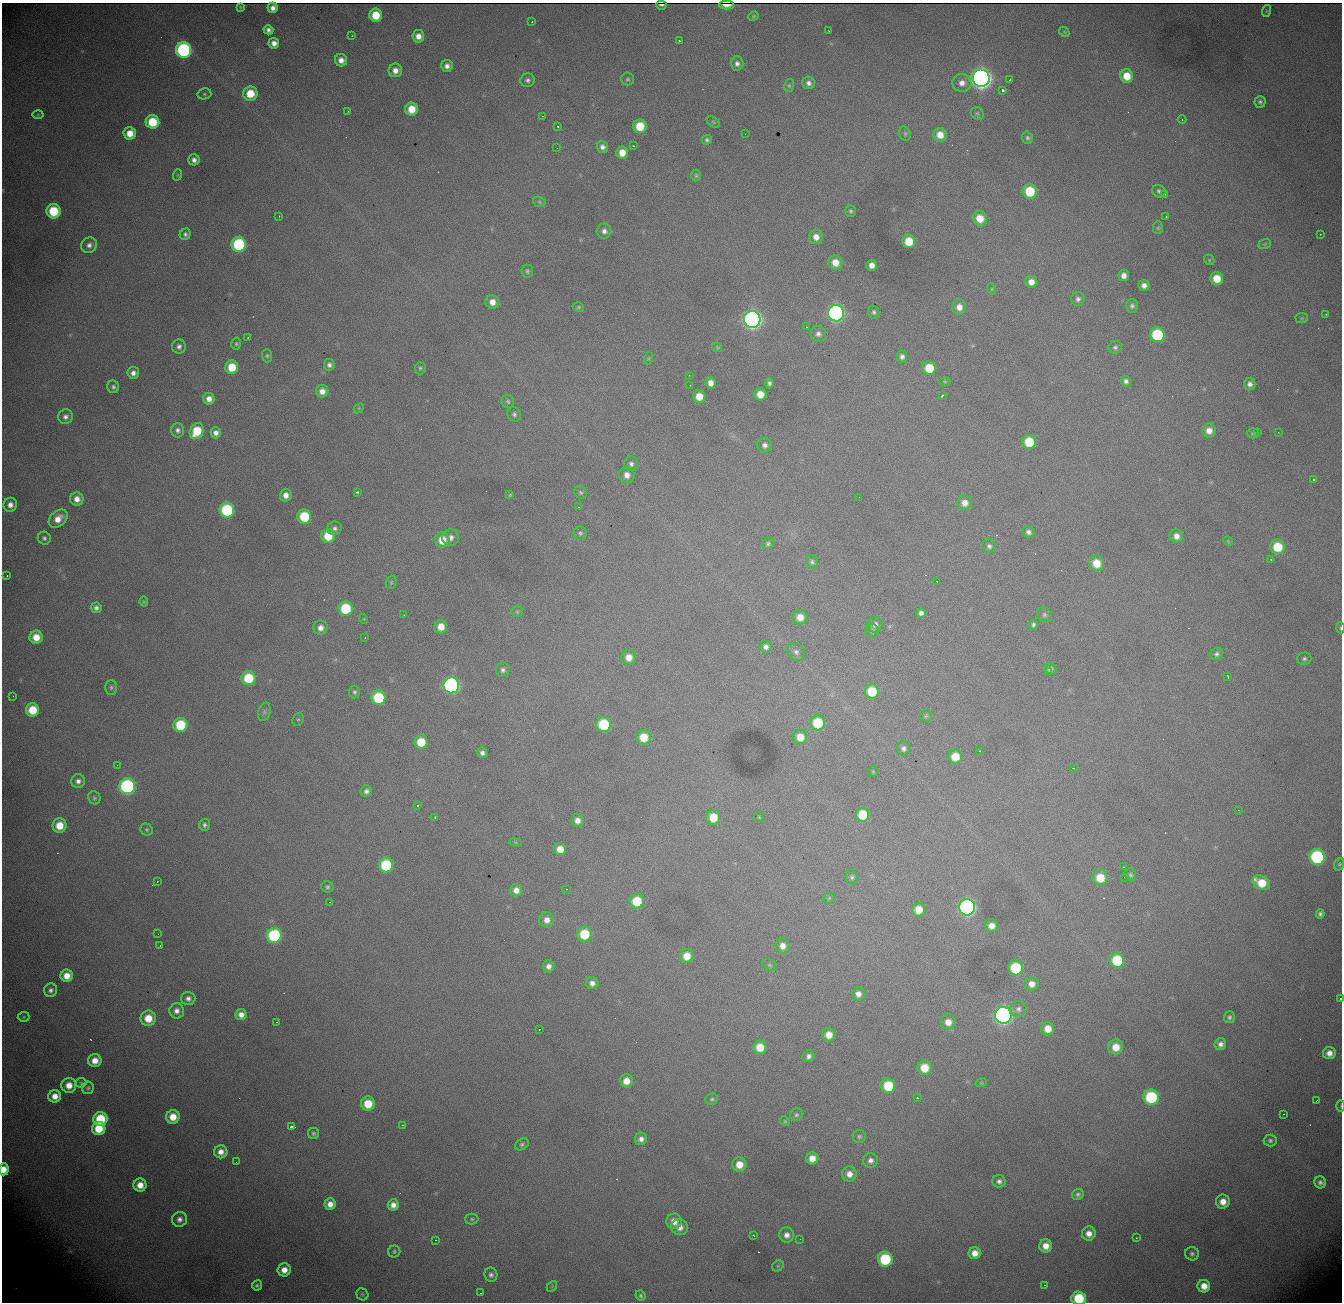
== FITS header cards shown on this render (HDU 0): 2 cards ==
NAXIS1  = 1340
NAXIS2  = 1300

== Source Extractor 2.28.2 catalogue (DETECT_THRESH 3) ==
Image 1340 x 1300 px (HDU 0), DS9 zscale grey, 1 PNG px = 1 image px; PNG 1344 x 1304 px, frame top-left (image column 1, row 1300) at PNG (2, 3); each listed source drawn as its Kron ellipse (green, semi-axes under 4 px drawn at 4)
Background 1520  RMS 19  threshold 57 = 3 sigma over >= 5 px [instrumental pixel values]
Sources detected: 356; all 356 listed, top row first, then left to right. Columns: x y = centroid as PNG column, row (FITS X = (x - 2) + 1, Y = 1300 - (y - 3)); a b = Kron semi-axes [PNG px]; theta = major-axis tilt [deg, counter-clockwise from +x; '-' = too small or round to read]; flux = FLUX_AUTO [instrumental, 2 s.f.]
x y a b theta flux
661 5 5 2 - 3.0e+03
727 5 7 3 -1 2.0e+03
240 7 3 2 - 1.1e+03
273 8 5 5 - 5.0e+03
1266 11 6 4 72 1.2e+03
376 15 6 6 - 3.4e+04
753 16 5 4 - 1.6e+03
532 22 3 2 - 1.4e+03
268 30 5 4 - 4.4e+03
829 31 3 2 - 1.3e+03
1064 32 6 4 -45 1.6e+03
352 36 2 2 - 8.8e+02
418 36 6 6 - 1.0e+04
679 41 3 2 - 1.8e+03
274 43 5 5 - 8.5e+03
183 50 8 7 - 2.7e+05
341 60 6 6 - 8.7e+03
737 63 7 6 - 5.5e+03
447 66 6 5 - 6.4e+03
395 70 7 6 - 9.2e+03
1127 76 7 6 - 2.6e+04
981 78 8 8 - 1.1e+06
628 79 6 6 - 2.7e+03
527 80 7 6 - 3.9e+03
1010 80 4 3 - 1.5e+03
809 83 6 6 - 5.4e+03
962 83 9 9 - 9.5e+03
789 86 6 5 - 2.2e+03
1002 90 3 3 - 7.3e+03
204 94 7 5 15 2.4e+03
250 94 7 7 - 3.5e+04
1260 102 6 5 - 3.3e+03
412 109 6 6 - 2.7e+04
348 111 3 2 - 1.1e+03
977 113 7 6 - 2.6e+03
38 115 5 3 - 1.3e+03
542 116 2 2 - 9.5e+02
1182 120 4 3 - 9.0e+02
152 122 7 7 - 5.0e+04
713 122 7 4 -37 1.9e+03
558 126 3 3 - 2.5e+03
640 126 7 6 - 4.2e+04
130 133 6 6 - 1.9e+04
745 134 2 2 - 5.4e+02
905 134 7 5 -76 2.3e+03
940 135 7 6 - 1.7e+04
1027 138 6 5 - 3.2e+03
707 140 5 4 - 2.8e+03
633 146 3 2 - 9.8e+02
602 147 6 5 - 5.7e+03
557 148 3 2 - 1.6e+03
622 153 6 6 - 1.7e+04
194 160 6 5 - 5.6e+03
177 175 6 3 71 1.2e+03
696 175 6 4 90 1.9e+03
1030 191 7 7 - 5.9e+04
1159 191 7 6 - 3.6e+03
1164 195 4 3 - 2.6e+03
539 202 6 5 - 2.1e+03
54 211 7 7 - 6.4e+04
851 211 6 5 - 2.7e+03
279 216 3 2 - 9.7e+02
1166 216 2 2 - 1.2e+03
980 218 7 7 - 2.3e+04
1158 228 6 5 - 2.1e+03
604 231 7 7 - 6.0e+03
185 234 6 5 - 3.1e+03
1320 234 2 2 - 7.6e+02
816 237 7 7 - 9.8e+03
909 241 7 6 - 3.2e+04
239 244 7 7 - 1.4e+05
1265 244 6 5 - 1.9e+03
89 245 8 7 - 6.2e+03
1209 260 6 4 -48 1.6e+03
835 262 7 7 - 1.7e+04
872 265 5 5 - 9.5e+03
527 271 6 6 - 2.7e+03
1124 275 5 5 - 8.2e+03
1217 279 6 6 - 2.6e+04
1031 282 6 6 - 1.1e+04
1144 285 5 5 - 6.6e+03
992 289 6 3 -72 1.2e+03
1078 299 7 7 - 4.6e+03
492 302 7 6 - 1.1e+04
1132 306 7 6 - 3.8e+03
578 307 6 4 -15 2.0e+03
959 307 8 7 - 1.1e+04
874 312 6 5 - 3.1e+03
836 313 8 8 - 4.5e+05
1326 314 2 2 - 8.4e+02
1302 318 6 5 - 1.9e+03
752 319 8 8 - 7.8e+05
806 327 2 2 - 1.3e+03
818 334 8 7 - 5.7e+03
1157 335 7 7 - 9.6e+04
248 337 3 2 - 8.6e+02
236 344 6 4 75 2.3e+03
179 346 7 7 - 5.6e+03
717 347 5 5 - 1.6e+03
1115 347 6 6 - 3.5e+03
267 356 6 5 - 2.4e+03
902 356 6 5 - 4.5e+03
649 358 6 4 71 1.5e+03
329 365 6 5 - 4.3e+03
232 367 7 6 - 3.3e+04
420 368 6 5 - 2.4e+03
929 368 7 6 - 3.6e+04
133 373 6 5 - 6.8e+03
689 375 2 2 - 8.4e+02
1126 381 5 5 - 4.4e+03
945 382 6 4 -1 1.6e+03
710 383 6 5 - 9.6e+03
769 383 5 4 - 3.4e+03
1250 384 6 5 - 6.1e+03
690 385 2 2 - 5.8e+02
113 387 6 6 - 3.6e+03
322 391 6 6 - 9.8e+03
760 394 6 6 - 1.7e+04
699 396 6 6 - 2.0e+04
942 396 4 2 - 1.3e+03
209 399 6 5 - 9.2e+03
508 401 6 6 - 2.8e+03
359 408 6 4 45 1.5e+03
514 414 7 6 - 3.6e+03
65 417 7 7 - 6.1e+03
178 430 7 6 - 4.8e+03
1209 430 7 7 - 1.1e+04
197 431 8 6 61 4.2e+04
1258 432 2 2 - 1.1e+03
1278 432 2 2 - 7.3e+02
216 433 5 5 - 6.6e+03
1253 433 5 5 - 2.4e+03
1029 442 7 7 - 4.4e+04
765 445 7 7 - 5.6e+03
631 464 7 7 - 4.4e+03
627 475 8 7 - 8.4e+03
1313 480 3 2 - 1.5e+03
357 492 3 3 - 5.3e+03
580 492 7 6 - 2.6e+03
286 495 6 6 - 8.7e+03
510 495 4 4 - 1.4e+03
859 497 2 2 - 3.0e+03
77 499 6 6 - 1.0e+04
965 503 7 7 - 1.1e+04
10 505 7 6 - 8.1e+03
578 507 3 3 - 8.5e+02
227 510 7 7 - 1.2e+05
304 517 7 7 - 6.0e+04
58 519 11 7 42 1.4e+04
334 528 7 6 - 4.2e+03
1028 532 6 5 - 5.2e+03
580 533 7 6 - 3.0e+03
328 536 7 6 - 3.5e+04
1176 536 6 6 - 8.4e+03
451 537 8 8 - 7.1e+03
44 538 7 6 - 3.4e+03
442 540 7 7 - 2.3e+04
1228 541 5 4 - 1.2e+03
768 544 6 5 - 2.8e+03
989 546 7 6 - 3.8e+03
1277 547 7 7 - 4.6e+04
1271 560 2 2 - 8.7e+02
812 562 7 5 -57 3.3e+03
1096 563 8 7 - 2.5e+04
7 576 2 2 - 8.2e+02
937 581 3 2 - 1.5e+03
391 582 7 5 70 2.0e+03
144 602 5 4 - 1.4e+03
96 608 5 5 - 4.4e+03
345 608 7 7 - 6.9e+04
517 612 5 5 - 2.1e+03
921 613 5 5 - 5.1e+03
404 615 3 2 - 9.5e+02
1044 615 7 7 - 3.3e+03
800 617 7 7 - 1.5e+04
364 619 5 3 - 1.0e+03
1033 624 5 4 - 3.2e+03
875 625 8 7 - 6.3e+03
441 627 6 6 - 1.6e+04
320 628 7 7 - 8.9e+03
1340 628 5 3 - 1.8e+03
872 631 6 6 - 2.8e+03
36 637 6 6 - 2.0e+04
365 637 2 2 - 9.5e+02
766 647 6 6 - 6.0e+03
796 652 9 8 - 5.9e+03
1217 654 7 5 35 3.8e+03
629 657 7 7 - 1.3e+04
1304 659 7 6 - 3.2e+03
1050 669 7 5 -32 4.5e+03
503 670 7 6 - 4.8e+03
1048 672 3 3 - 2.3e+03
1228 677 3 2 - 2.5e+03
248 678 7 7 - 5.8e+04
451 685 8 8 - 3.6e+05
111 687 7 5 90 2.7e+03
872 691 7 7 - 4.5e+04
354 692 6 5 - 3.0e+03
13 696 2 2 - 5.1e+02
378 698 7 7 - 7.5e+04
32 710 6 6 - 3.8e+04
264 712 9 6 73 3.9e+03
926 716 6 6 - 2.2e+03
298 719 7 5 67 2.2e+03
818 723 7 7 - 6.1e+04
603 724 7 7 - 8.5e+04
180 725 7 7 - 6.6e+04
644 737 7 7 - 2.9e+04
800 737 7 7 - 1.9e+04
421 742 6 6 - 3.6e+04
903 748 7 7 - 4.8e+03
980 751 3 2 - 1.4e+03
482 753 5 5 - 5.0e+03
955 757 7 7 - 2.8e+04
117 765 2 2 - 5.3e+02
1073 768 3 2 - 7.1e+02
873 771 5 4 - 1.5e+03
78 781 7 6 - 5.8e+03
127 786 8 7 - 2.7e+05
366 791 6 5 - 4.8e+03
94 798 7 6 - 2.6e+03
417 805 3 2 - 1.5e+03
1238 810 3 2 - 1.7e+03
862 815 7 6 - 4.5e+04
435 817 3 2 - 1.9e+03
713 817 7 7 - 3.0e+04
759 817 5 4 - 1.4e+03
577 820 6 6 - 8.7e+03
60 825 7 7 - 2.6e+04
204 825 6 5 - 3.6e+03
147 830 6 5 - 2.4e+03
515 842 6 4 -18 1.6e+03
560 849 6 6 - 1.7e+04
1317 857 8 7 - 1.9e+05
1339 864 6 5 - 2.2e+03
386 865 7 7 - 9.2e+04
1123 867 3 3 - 1.3e+03
1130 875 6 5 - 2.8e+03
852 877 7 6 - 3.2e+03
1124 877 2 2 - 8.2e+02
1100 878 7 7 - 3.1e+04
157 882 3 2 - 1.2e+03
1261 883 9 6 -29 3.1e+04
327 887 6 5 - 2.8e+03
567 889 3 2 - 2.0e+03
516 890 6 6 - 9.5e+03
829 898 5 5 - 1.8e+03
637 901 7 7 - 4.7e+04
330 902 3 2 - 2.9e+03
967 907 8 8 - 4.5e+05
918 910 7 6 - 2.3e+04
1320 914 4 4 - 3.5e+03
547 920 7 7 - 9.7e+03
991 926 7 6 - 1.2e+04
158 934 2 2 - 6.3e+02
584 934 7 7 - 5.3e+04
274 935 7 7 - 1.5e+05
160 946 3 2 - 1.1e+03
783 946 7 7 - 1.0e+04
687 956 7 6 - 2.1e+04
1117 960 7 7 - 6.9e+04
770 965 7 5 -28 2.2e+03
549 966 6 5 - 7.1e+03
1016 968 7 7 - 8.8e+04
67 976 6 6 - 1.6e+04
592 983 6 6 - 6.7e+03
1032 984 7 6 - 1.0e+04
51 990 7 6 - 4.5e+03
858 994 6 6 - 8.0e+03
188 998 7 6 - 5.8e+03
1340 998 3 2 - 2.2e+03
1018 1009 8 8 - 5.1e+03
177 1011 7 7 - 7.7e+03
241 1015 6 5 - 8.8e+03
1003 1015 8 8 - 6.5e+05
24 1017 6 5 - 1.7e+03
1229 1017 6 5 - 3.1e+03
148 1018 7 7 - 2.6e+04
276 1022 2 2 - 7.7e+02
948 1022 7 7 - 1.2e+04
539 1029 3 3 - 2.4e+03
1048 1029 6 6 - 1.7e+04
829 1035 6 6 - 1.6e+04
1220 1044 6 6 - 6.2e+03
760 1047 7 6 - 2.6e+04
1116 1047 7 7 - 2.0e+04
1329 1053 6 6 - 9.2e+03
808 1056 6 5 - 4.6e+03
95 1061 7 6 - 1.5e+04
924 1068 7 7 - 2.8e+04
626 1081 6 6 - 1.5e+04
81 1083 5 5 - 1.6e+03
981 1083 6 3 18 1.2e+03
69 1085 7 7 - 1.6e+04
888 1086 7 7 - 5.4e+04
88 1088 6 6 - 2.7e+03
55 1096 6 6 - 1.3e+04
1151 1097 8 7 - 1.2e+05
917 1098 3 3 - 2.1e+03
712 1099 6 5 - 2.6e+03
1317 1100 4 2 - 1.3e+03
368 1104 7 7 - 3.4e+04
1341 1106 6 4 89 1.4e+03
1284 1114 2 2 - 6.1e+02
796 1115 7 6 - 2.8e+03
173 1117 7 6 - 2.1e+04
100 1119 7 7 - 6.4e+04
785 1121 5 4 - 1.4e+03
403 1125 3 2 - 1.1e+03
291 1127 3 3 - 2.8e+03
99 1129 7 6 - 3.6e+04
313 1133 5 5 - 2.8e+03
859 1136 6 6 - 2.7e+03
641 1139 6 6 - 6.4e+03
1270 1140 6 6 - 3.3e+03
522 1144 7 5 33 2.8e+03
221 1152 6 6 - 1.0e+04
812 1158 6 6 - 1.5e+04
871 1160 7 7 - 6.6e+03
236 1162 2 2 - 6.4e+02
739 1165 7 7 - 1.9e+04
4 1169 6 5 - 1.8e+04
849 1174 7 7 - 1.1e+04
999 1181 7 6 - 4.8e+03
1320 1182 6 6 - 4.4e+03
140 1185 6 6 - 1.5e+04
1078 1195 6 5 - 3.3e+03
1223 1202 7 7 - 1.4e+04
330 1204 6 5 - 1.0e+04
393 1205 5 5 - 8.8e+03
180 1219 7 7 - 6.5e+03
472 1219 6 5 - 2.3e+03
674 1221 8 7 - 1.3e+04
680 1227 8 7 - 1.1e+04
1089 1234 7 7 - 1.1e+04
753 1235 3 2 - 1.6e+03
787 1235 7 7 - 8.4e+03
1136 1238 2 2 - 1.0e+03
800 1239 2 2 - 5.4e+02
436 1240 2 2 - 8.0e+02
1046 1246 6 6 - 1.4e+04
394 1252 6 6 - 2.4e+03
975 1253 6 6 - 1.4e+04
1192 1254 7 6 - 3.4e+03
885 1259 7 7 - 9.4e+04
778 1266 6 5 - 2.2e+03
284 1270 7 6 - 1.4e+04
491 1275 7 6 - 4.6e+03
257 1285 5 5 - 2.7e+03
1044 1285 2 2 - 8.5e+02
552 1286 6 4 47 1.5e+03
1204 1286 6 6 - 1.5e+04
481 1293 2 2 - 7.6e+02
362 1294 6 5 - 2.2e+03
640 1296 5 4 - 2.6e+03
1079 1298 7 7 - 7.0e+04
At the frame edge (FLAGS 8, measured only in part): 5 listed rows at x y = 1340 628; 1340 998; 1341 1106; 4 1169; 1079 1298